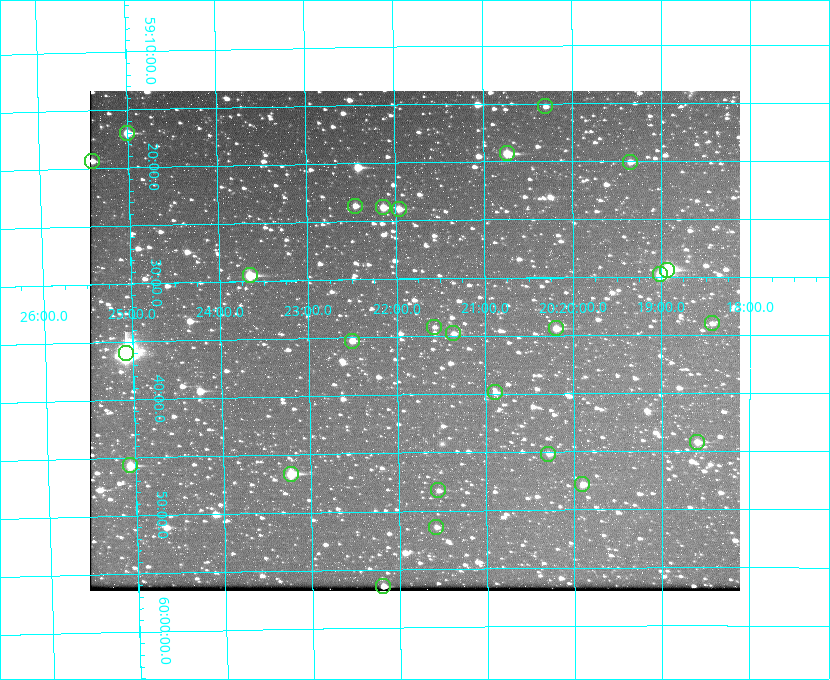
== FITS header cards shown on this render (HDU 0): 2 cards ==
NAXIS1  =                  650 / Width of table row in bytes
NAXIS2  =                  500 / Number of rows in table

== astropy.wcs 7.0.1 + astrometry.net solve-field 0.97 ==
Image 650 x 500 px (HDU 0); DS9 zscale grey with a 90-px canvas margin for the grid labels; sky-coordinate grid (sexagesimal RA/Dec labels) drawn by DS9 from the SOLVED WCS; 26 Tycho-2 reference stars matched to detected sources circled (green)
Header WCS: none
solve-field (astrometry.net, Tycho-2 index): SOLVED blind (the file carries no WCS)
Solved WCS: RA---TAN-SIP/DEC--TAN-SIP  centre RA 20:21:48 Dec +59:35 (305.45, +59.59 deg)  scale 5.17 arcsec/px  FOV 56.0' x 43.1'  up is -179 deg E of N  parity flipped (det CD > 0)
(file carries no celestial WCS; the grid is the blind solution)
Tycho-2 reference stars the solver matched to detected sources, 26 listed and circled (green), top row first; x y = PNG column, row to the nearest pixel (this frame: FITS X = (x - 90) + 1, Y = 500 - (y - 91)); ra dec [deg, ICRS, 3 dp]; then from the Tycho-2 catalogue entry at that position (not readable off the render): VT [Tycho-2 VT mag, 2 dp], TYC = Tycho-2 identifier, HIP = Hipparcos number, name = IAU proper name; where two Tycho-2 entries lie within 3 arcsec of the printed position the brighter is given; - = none
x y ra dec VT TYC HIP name
545 106 305.075 +59.254 11.10 3949-857-1 - -
127 133 306.252 +59.284 9.41 3949-1643-1 - -
507 153 305.185 +59.322 8.95 3949-1869-1 - -
92 161 306.353 +59.322 10.67 3949-467-1 - -
630 162 304.838 +59.335 10.93 3949-1877-1 - -
355 206 305.613 +59.394 10.81 3949-1261-1 - -
383 207 305.535 +59.397 10.37 3949-1383-1 - -
399 209 305.490 +59.400 10.79 3949-1179-1 - -
667 270 304.733 +59.490 8.93 3949-1451-1 - -
660 274 304.755 +59.496 9.37 3949-615-1 - -
250 275 305.915 +59.492 9.25 3949-1149-1 - -
712 323 304.607 +59.567 11.00 3949-1861-1 - -
434 327 305.394 +59.570 11.70 3949-405-1 - -
556 328 305.049 +59.573 10.18 3949-1099-1 - -
453 333 305.340 +59.579 10.98 3949-39-1 - -
352 341 305.628 +59.588 10.19 3949-1517-1 - -
126 353 306.271 +59.600 6.45 3949-2016-1 100714 -
495 392 305.223 +59.664 11.52 3949-1631-1 - -
697 442 304.649 +59.737 10.61 3949-735-1 - -
548 454 305.073 +59.753 11.06 3949-89-1 - -
130 465 306.265 +59.761 9.71 3949-555-1 - -
291 474 305.808 +59.778 8.73 3949-715-1 100545 -
582 484 304.976 +59.797 11.33 3949-1031-1 - -
438 490 305.387 +59.804 11.49 3949-285-1 - -
436 527 305.395 +59.857 11.71 3949-313-1 - -
383 586 305.548 +59.941 10.72 3949-815-1 - -